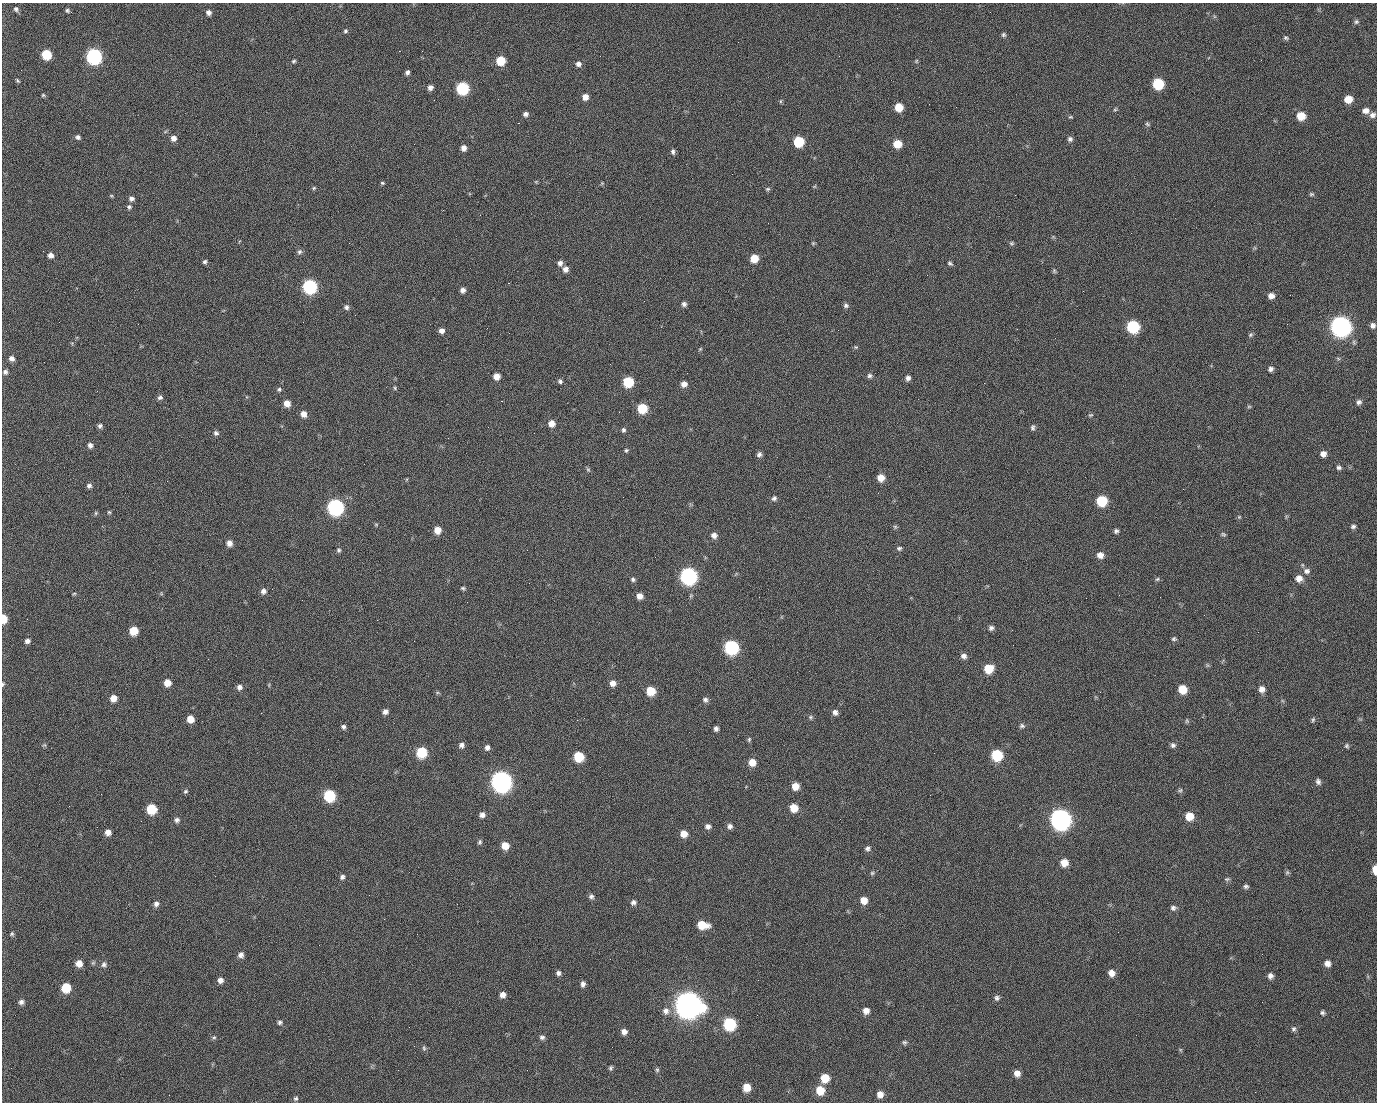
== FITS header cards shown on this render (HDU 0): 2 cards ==
NAXIS1  =                 1375 / length of data axis 1
NAXIS2  =                 1100 / length of data axis 2

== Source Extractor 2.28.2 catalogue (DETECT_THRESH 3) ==
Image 1375 x 1100 px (HDU 0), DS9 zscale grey, 1 PNG px = 1 image px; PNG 1379 x 1104 px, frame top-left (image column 1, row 1100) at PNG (2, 3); no overlay
Background 1450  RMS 28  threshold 84.9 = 3 sigma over >= 5 px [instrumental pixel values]
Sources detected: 263; all 263 listed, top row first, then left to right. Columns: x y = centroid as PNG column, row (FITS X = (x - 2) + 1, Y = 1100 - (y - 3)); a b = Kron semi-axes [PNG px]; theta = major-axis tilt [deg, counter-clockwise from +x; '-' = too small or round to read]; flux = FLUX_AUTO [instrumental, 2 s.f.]
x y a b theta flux
16 9 6 6 - 4.7e+03
67 10 4 4 - 3.2e+03
71 12 3 2 - 3.6e+03
208 12 6 5 - 7.5e+03
990 12 3 2 - 1.5e+03
1356 22 7 6 - 4.2e+03
345 31 5 5 - 3.4e+03
1003 35 6 6 - 3.6e+03
1286 38 7 6 - 3.9e+03
399 51 2 2 - 2.1e+04
46 55 7 6 - 7.5e+04
94 56 8 7 - 5.1e+05
294 61 6 5 - 2.9e+03
500 61 6 6 - 5.7e+04
916 61 5 4 - 2.3e+03
578 64 6 6 - 8.0e+03
407 72 5 4 - 5.5e+03
17 81 6 3 -46 2.8e+03
1158 84 7 7 - 1.1e+05
430 87 6 5 - 7.2e+03
462 88 7 7 - 1.8e+05
43 95 5 4 - 2.5e+03
585 97 7 6 - 1.3e+04
498 99 2 2 - 1.1e+03
1348 99 7 7 - 2.6e+04
434 100 2 2 - 3.9e+03
780 101 6 4 88 2.3e+03
899 107 6 6 - 3.6e+04
1115 109 6 4 29 2.4e+03
1366 111 8 7 - 1.1e+04
525 114 6 5 - 6.4e+03
1373 115 8 7 - 7.9e+03
1301 116 7 7 - 3.6e+04
1070 117 5 4 - 2.2e+03
518 123 2 2 - 2.2e+04
1147 124 7 5 -40 3.0e+03
78 137 6 5 - 5.2e+03
173 138 7 6 - 1.0e+04
1070 139 6 6 - 5.3e+03
799 142 7 7 - 9.1e+04
897 144 7 6 - 3.3e+04
463 148 6 5 - 9.8e+03
673 152 7 5 -74 4.9e+03
382 183 5 4 - 2.5e+03
602 183 5 4 - 2.0e+03
314 188 5 4 - 2.5e+03
768 189 7 5 20 3.1e+03
1311 194 7 5 -13 3.1e+03
1015 195 2 2 - 6.7e+03
111 196 6 4 -1 1.9e+03
131 199 6 5 - 6.1e+03
129 207 6 6 - 4.4e+03
480 215 3 2 - 8.8e+02
813 243 5 5 - 2.3e+03
1011 243 7 5 -14 3.2e+03
299 252 7 6 - 5.0e+03
50 255 6 6 - 8.5e+03
754 258 7 6 - 3.3e+04
205 262 6 5 - 3.8e+03
560 263 6 5 - 8.2e+03
950 263 7 5 -30 3.5e+03
565 269 7 7 - 9.8e+03
1054 271 6 5 - 2.8e+03
508 283 2 2 - 5.4e+04
310 286 7 7 - 3.2e+05
463 290 5 5 - 7.9e+03
1083 291 2 2 - 3.0e+03
1290 295 2 2 - 1.8e+03
1271 296 7 7 - 1.1e+04
684 304 6 6 - 6.2e+03
846 305 7 7 - 5.3e+03
346 307 6 6 - 5.6e+03
355 315 2 2 - 9.6e+02
59 322 2 2 - 1.1e+03
1287 324 2 2 - 1.2e+03
1373 325 6 6 - 6.8e+03
1341 326 9 8 - 1.4e+06
1133 327 8 7 - 1.8e+05
441 331 6 5 - 9.2e+03
1250 335 7 5 34 3.4e+03
856 347 6 5 - 2.6e+03
700 349 6 4 45 2.2e+03
12 358 6 6 - 8.8e+03
1271 369 6 5 - 5.8e+03
5 372 6 6 - 4.9e+03
496 376 6 6 - 1.6e+04
869 376 6 6 - 4.8e+03
908 378 6 6 - 6.8e+03
560 381 6 5 - 4.5e+03
628 382 7 7 - 9.3e+04
984 383 2 2 - 1.9e+04
684 384 7 6 - 1.1e+04
395 388 5 4 - 2.5e+03
279 389 5 5 - 3.5e+03
97 391 2 2 - 1.3e+03
160 397 7 6 - 5.2e+03
501 401 3 2 - 5.9e+04
1359 402 7 6 - 5.9e+03
287 403 6 6 - 1.9e+04
1249 407 6 4 0 2.4e+03
642 408 7 7 - 6.9e+04
619 412 2 2 - 1.0e+03
303 414 7 6 - 1.4e+04
1091 415 7 4 25 2.7e+03
551 423 6 6 - 1.5e+04
100 426 6 5 - 4.9e+03
1033 428 8 5 90 4.5e+03
623 430 6 5 - 4.1e+03
216 433 6 6 - 5.2e+03
534 433 2 2 - 8.1e+02
90 445 6 5 - 7.2e+03
626 450 5 5 - 2.9e+03
759 454 7 6 - 5.9e+03
1323 454 7 6 - 1.0e+04
1339 467 6 5 - 4.7e+03
588 469 6 5 - 3.1e+03
881 478 7 6 - 2.1e+04
407 479 5 3 - 1.7e+03
89 486 6 6 - 5.7e+03
623 497 2 2 - 2.9e+03
774 498 7 6 - 5.0e+03
1102 501 7 7 - 9.0e+04
335 507 8 8 - 5.7e+05
109 512 5 5 - 2.5e+03
96 513 6 5 - 2.6e+03
1239 517 5 5 - 2.2e+03
376 524 6 4 0 2.1e+03
1353 526 6 5 - 4.4e+03
895 527 6 5 - 2.9e+03
437 530 7 6 - 2.1e+04
1116 531 5 5 - 4.5e+03
1223 534 7 5 -31 3.2e+03
714 535 7 6 - 9.6e+03
229 543 7 6 - 1.1e+04
899 548 7 5 15 3.8e+03
339 550 6 5 - 3.9e+03
1100 555 7 7 - 1.3e+04
1307 571 10 9 - 9.2e+03
688 576 8 8 - 6.8e+05
1299 578 8 8 - 1.4e+04
633 579 6 5 - 4.1e+03
1157 579 6 5 - 3.0e+03
463 588 6 4 -30 2.9e+03
263 591 6 6 - 8.0e+03
74 593 6 4 2 2.1e+03
639 596 6 6 - 1.3e+04
3 619 7 5 -87 3.1e+04
27 619 2 2 - 4.0e+03
377 620 2 2 - 1.1e+04
991 628 7 6 - 5.6e+03
134 631 6 6 - 4.1e+04
1174 639 6 5 - 3.6e+03
27 641 6 5 - 6.5e+03
414 641 2 2 - 7.6e+02
731 647 8 8 - 3.2e+05
964 656 7 6 - 8.3e+03
1207 665 6 4 -72 2.6e+03
988 669 7 7 - 4.6e+04
167 683 6 6 - 1.9e+04
613 683 7 7 - 1.1e+04
3 684 6 3 77 2.8e+03
239 687 7 7 - 7.5e+03
1182 689 7 7 - 3.8e+04
1262 689 8 8 - 1.1e+04
651 691 7 7 - 4.5e+04
113 698 6 6 - 1.9e+04
705 700 6 6 - 5.8e+03
385 712 6 6 - 7.5e+03
835 712 7 7 - 7.9e+03
811 717 7 5 21 3.4e+03
190 719 6 6 - 2.0e+04
1313 720 6 4 64 3.0e+03
1187 721 7 5 -79 2.8e+03
1022 726 7 6 - 4.5e+03
343 727 5 5 - 4.9e+03
716 729 5 5 - 5.7e+03
749 740 7 4 65 3.1e+03
44 745 6 5 - 2.7e+03
461 745 7 6 - 6.2e+03
1173 745 7 6 - 5.2e+03
1347 746 6 5 - 3.2e+03
487 747 7 6 - 6.6e+03
421 752 7 7 - 9.6e+04
934 753 2 2 - 1.6e+03
997 755 7 7 - 1.2e+05
579 757 7 7 - 7.0e+04
752 762 7 7 - 2.2e+04
501 781 9 8 - 1.5e+06
1318 782 7 6 - 5.8e+03
795 786 7 6 - 2.3e+04
1180 790 7 5 65 3.2e+03
186 791 6 5 - 3.5e+03
101 794 2 2 - 2.4e+03
930 795 2 2 - 7.3e+03
329 796 7 7 - 1.4e+05
794 808 7 7 - 2.9e+04
1053 808 2 2 - 1.6e+04
151 809 7 7 - 7.2e+04
482 815 6 6 - 7.7e+03
1189 816 7 7 - 3.0e+04
1060 819 9 8 - 1.5e+06
177 820 7 6 - 5.7e+03
708 826 7 6 - 7.1e+03
730 826 7 6 - 6.7e+03
108 832 6 6 - 1.2e+04
684 834 7 6 - 1.9e+04
480 842 7 5 79 3.8e+03
505 846 7 6 - 2.5e+04
867 848 7 6 - 5.4e+03
1064 863 7 7 - 2.2e+04
1375 869 7 4 -89 2.8e+04
1287 872 6 5 - 3.0e+03
872 873 5 5 - 3.1e+03
342 877 7 6 - 5.0e+03
1227 879 7 5 2 3.2e+03
1246 886 7 5 -13 4.2e+03
591 896 6 6 - 5.3e+03
864 900 7 7 - 1.9e+04
633 902 7 6 - 5.8e+03
156 904 7 6 - 6.6e+03
457 904 2 2 - 1.5e+03
1173 908 7 6 - 5.4e+03
702 925 10 7 -10 4.1e+04
1118 932 2 2 - 2.2e+03
12 934 5 5 - 3.0e+03
241 955 6 6 - 8.3e+03
610 959 2 2 - 2.4e+03
79 963 7 6 - 1.7e+04
1327 963 7 7 - 1.0e+04
104 964 8 7 - 6.3e+03
558 973 6 6 - 5.7e+03
1111 973 7 7 - 1.3e+04
1270 976 7 6 - 7.7e+03
220 980 6 6 - 8.8e+03
758 980 3 2 - 1.9e+03
583 984 7 5 88 6.7e+03
66 988 7 7 - 5.9e+04
503 995 6 6 - 1.1e+04
997 998 7 7 - 5.2e+03
21 1002 7 7 - 6.4e+03
688 1005 11 10 - 3.0e+06
666 1011 9 9 - 1.1e+04
866 1011 7 6 - 1.3e+04
1322 1013 6 5 - 4.0e+03
757 1015 2 2 - 9.7e+02
280 1022 6 5 - 4.3e+03
729 1024 8 7 - 1.9e+05
1293 1029 7 6 - 4.5e+03
624 1032 6 6 - 1.0e+04
1136 1035 2 2 - 6.7e+02
214 1037 6 4 -6 3.3e+03
542 1037 7 6 - 5.2e+03
904 1042 6 5 - 3.6e+03
424 1048 8 5 -81 3.5e+03
611 1068 6 5 - 3.6e+03
657 1070 6 5 - 3.3e+03
1017 1073 7 6 - 1.2e+04
825 1078 7 7 - 3.6e+04
746 1087 7 6 - 2.9e+04
820 1090 8 7 - 3.6e+04
880 1094 7 6 - 1.3e+04
169 1095 2 2 - 5.1e+03
295 1098 6 5 - 4.1e+03
At the frame edge (FLAGS 8, measured only in part): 3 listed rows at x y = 3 619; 3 684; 1375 869